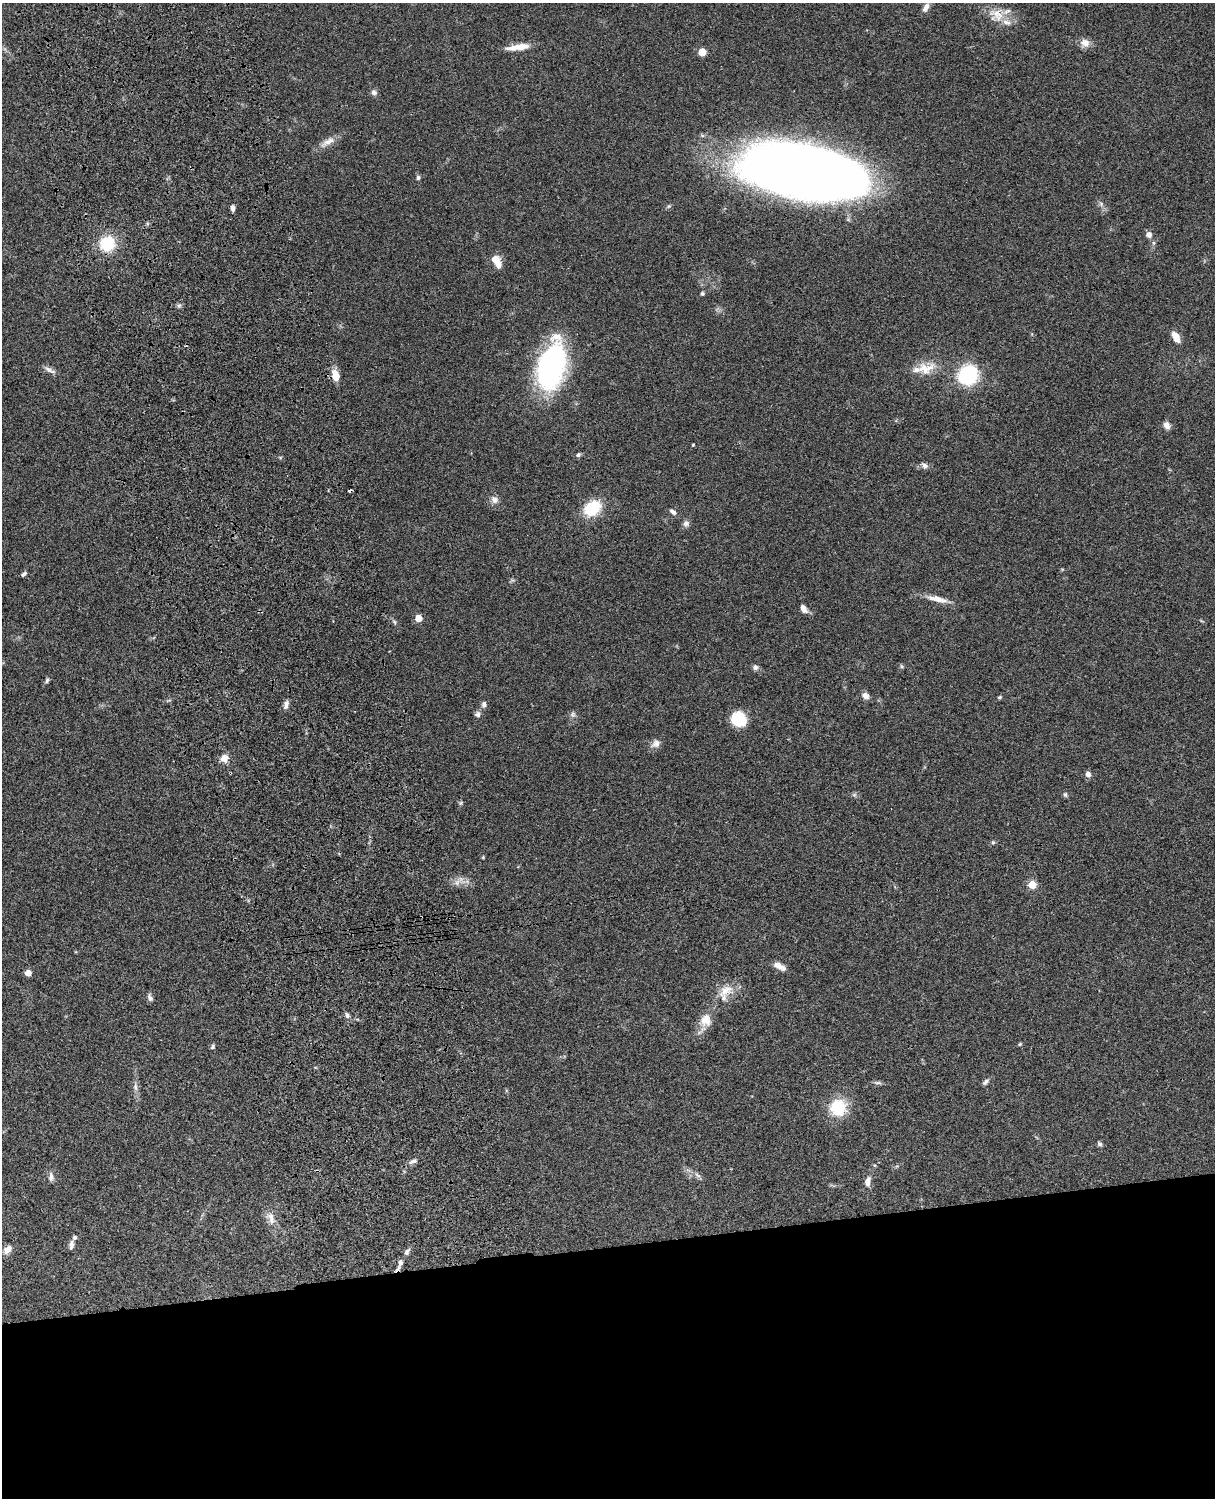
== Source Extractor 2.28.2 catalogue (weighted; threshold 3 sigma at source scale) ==
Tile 11 of 4 x 3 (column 3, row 3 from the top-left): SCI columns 2546-3758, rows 277-1772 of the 5088 x 4926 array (HDU 1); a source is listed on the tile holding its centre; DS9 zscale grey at full resolution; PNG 1217 x 1500 px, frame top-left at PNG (2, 3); no overlay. Shown black and unused: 17% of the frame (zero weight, under 3 of 4 exposures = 6% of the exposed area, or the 3 px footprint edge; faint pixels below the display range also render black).
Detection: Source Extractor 2.28.2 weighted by HDU 2 'WHT'; one run over the whole footprint, this tile lists its part. Background 0.0871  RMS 0.0061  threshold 0.0272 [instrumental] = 3 sigma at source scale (4.5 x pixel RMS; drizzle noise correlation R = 1.50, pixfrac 1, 0.05/0.05 arcsec/px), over >= 5 px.
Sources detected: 82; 1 cosmic-ray / hot-pixel residue — not listed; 3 inside a brighter listed object's ellipse — not listed separately; the other 78 listed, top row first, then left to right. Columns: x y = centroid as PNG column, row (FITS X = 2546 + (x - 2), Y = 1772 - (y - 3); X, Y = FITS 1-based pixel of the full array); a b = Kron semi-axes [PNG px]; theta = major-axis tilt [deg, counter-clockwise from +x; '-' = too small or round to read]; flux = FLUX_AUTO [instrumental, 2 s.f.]
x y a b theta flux
926 7 12 6 63 3
996 13 19 13 7 9
1085 43 13 10 -9 4.5
518 47 28 7 8 7.9
702 52 5 5 - 15
374 92 8 7 - 2
328 142 25 7 29 5.3
802 171 102 41 -10 890
418 178 7 5 86 1.2
1101 204 6 6 - 1.3
232 208 7 4 -83 2.2
1149 235 7 7 - 2.6
1154 243 6 4 90 0.93
107 244 12 11 - 27
496 261 15 8 -58 7.8
702 293 5 5 - 1.1
179 306 6 6 - 1.2
1176 337 13 7 -62 5.8
551 366 42 21 75 150
926 368 27 15 11 12
50 370 17 5 -26 2.8
335 375 13 8 -79 6.9
968 375 18 17 - 42
1167 425 9 7 -56 3.3
693 445 4 3 - 0.56
578 455 6 5 - 1.3
925 466 8 7 - 2.3
494 500 11 9 -44 3.2
592 508 17 13 35 23
673 512 9 6 -35 2
686 523 8 7 - 2.2
23 574 7 4 35 1.3
937 599 25 6 -13 7
803 608 8 5 -60 4.2
418 618 5 5 - 10
394 622 7 4 -46 1.1
901 666 6 4 -71 0.77
755 667 7 6 - 2
47 680 7 5 72 1.1
865 696 8 7 - 3.2
1000 697 5 4 - 0.73
484 704 7 6 - 1.9
286 705 11 5 74 2.5
477 714 8 7 - 1.8
573 715 8 6 -90 1.7
738 719 13 11 -41 27
656 744 13 9 28 3.3
224 758 9 9 - 4.5
1088 774 6 5 - 2.8
1065 794 6 5 - 1.1
854 795 7 4 18 1
461 803 7 4 88 0.86
993 842 5 4 - 0.82
483 857 5 4 - 0.55
457 882 10 6 47 2.7
1032 885 5 5 - 18
779 966 15 6 -27 4.6
28 973 5 4 - 6
725 991 25 14 34 9.7
150 998 10 6 -65 1.7
347 1015 9 5 -74 1.6
706 1020 16 14 -89 7.7
1020 1044 5 4 - 0.7
213 1047 6 5 - 1.1
985 1082 10 5 47 1.5
878 1083 11 4 -4 1.4
135 1087 11 5 -89 2.2
838 1107 19 19 - 20
1099 1144 6 5 - 1.3
413 1161 12 5 20 2.2
697 1175 10 5 -36 1.9
51 1177 12 7 -89 2.5
868 1181 14 7 80 3.6
271 1218 19 8 -73 5.3
71 1245 12 5 81 2.3
7 1249 11 7 43 4.2
407 1252 11 6 57 2
400 1262 9 6 83 2.5
Overlapping masked pixels (flux is a lower limit): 1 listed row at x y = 400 1262